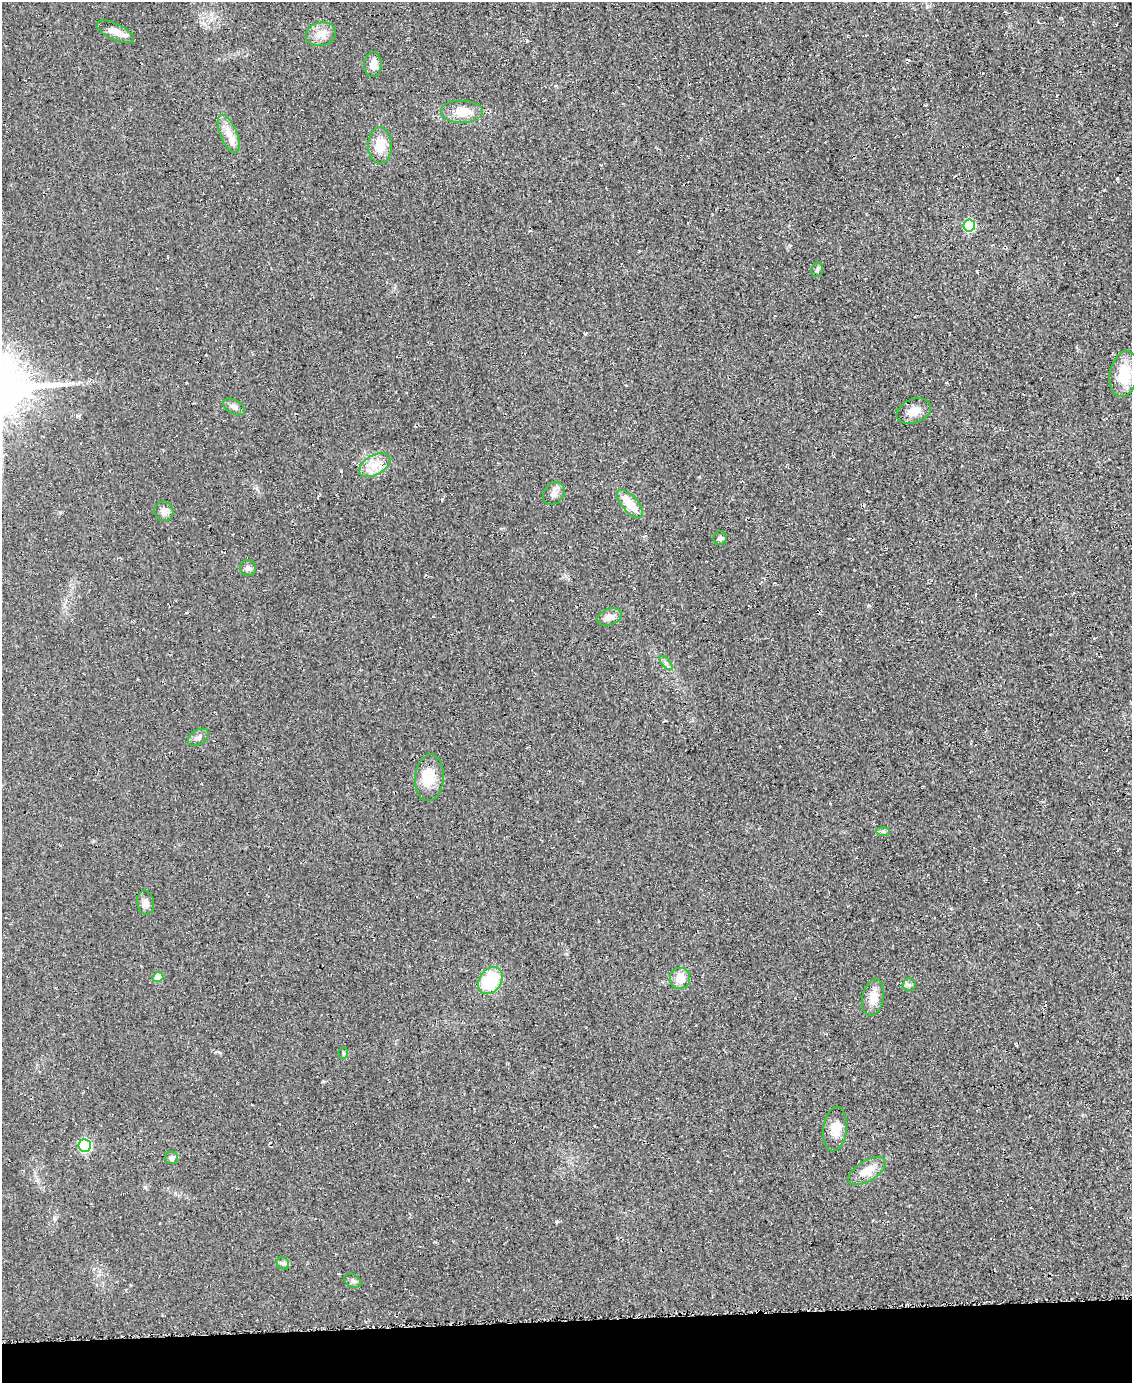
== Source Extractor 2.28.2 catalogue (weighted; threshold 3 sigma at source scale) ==
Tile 10 of 4 x 3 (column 2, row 3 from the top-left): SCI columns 1141-2270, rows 175-1555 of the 4559 x 4551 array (HDU 1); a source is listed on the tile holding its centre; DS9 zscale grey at full resolution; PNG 1134 x 1385 px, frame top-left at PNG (2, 2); each listed source drawn as its Kron ellipse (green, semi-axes under 4 px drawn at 4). Shown black and unused: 4% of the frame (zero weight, under 2 of 3 exposures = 3% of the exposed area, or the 3 px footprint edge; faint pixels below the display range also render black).
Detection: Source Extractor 2.28.2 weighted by HDU 2 'WHT'; one run over the whole footprint, this tile lists its part. Background 0.047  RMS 0.013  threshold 0.0597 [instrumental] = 3 sigma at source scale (4.5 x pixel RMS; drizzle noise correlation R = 1.50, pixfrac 1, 0.05/0.05 arcsec/px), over >= 5 px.
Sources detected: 36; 1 inside a brighter listed object's ellipse — not listed separately; the other 35 listed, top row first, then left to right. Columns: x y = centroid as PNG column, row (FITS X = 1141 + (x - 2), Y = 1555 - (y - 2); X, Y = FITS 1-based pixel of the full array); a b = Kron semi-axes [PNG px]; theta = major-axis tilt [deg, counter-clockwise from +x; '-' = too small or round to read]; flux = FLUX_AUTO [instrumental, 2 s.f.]
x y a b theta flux
115 32 20 8 -25 12
321 34 15 11 14 14
373 64 12 9 89 11
462 112 21 11 0 24
229 134 20 8 -68 15
380 145 18 12 -89 26
969 226 6 6 - 110
817 270 7 5 76 2.7
1124 374 23 14 80 44
234 407 12 6 -29 5.5
914 411 18 12 22 13
375 465 17 10 30 18
554 493 12 9 51 7.9
630 504 17 8 -49 28
164 511 10 9 - 6.9
720 538 7 6 - 3.8
248 568 8 7 - 5.7
609 617 13 8 19 9.5
666 663 8 4 -46 3.5
198 737 11 7 32 5
429 778 23 14 85 29
883 832 7 4 -2 2.6
145 903 12 8 -82 7.7
158 977 5 5 - 24
680 978 11 10 - 18
490 981 14 11 55 69
909 985 6 6 - 3.3
873 998 18 10 77 19
343 1053 5 5 - 2.2
835 1129 22 12 83 18
85 1146 6 6 - 150
171 1158 6 6 - 5.8
867 1171 21 10 32 21
283 1263 7 5 -44 3
353 1281 9 6 -27 3.6
Unlisted compact peaks at least as high as the median listed source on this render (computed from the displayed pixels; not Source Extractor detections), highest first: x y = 341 471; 145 1187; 527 41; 557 1222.